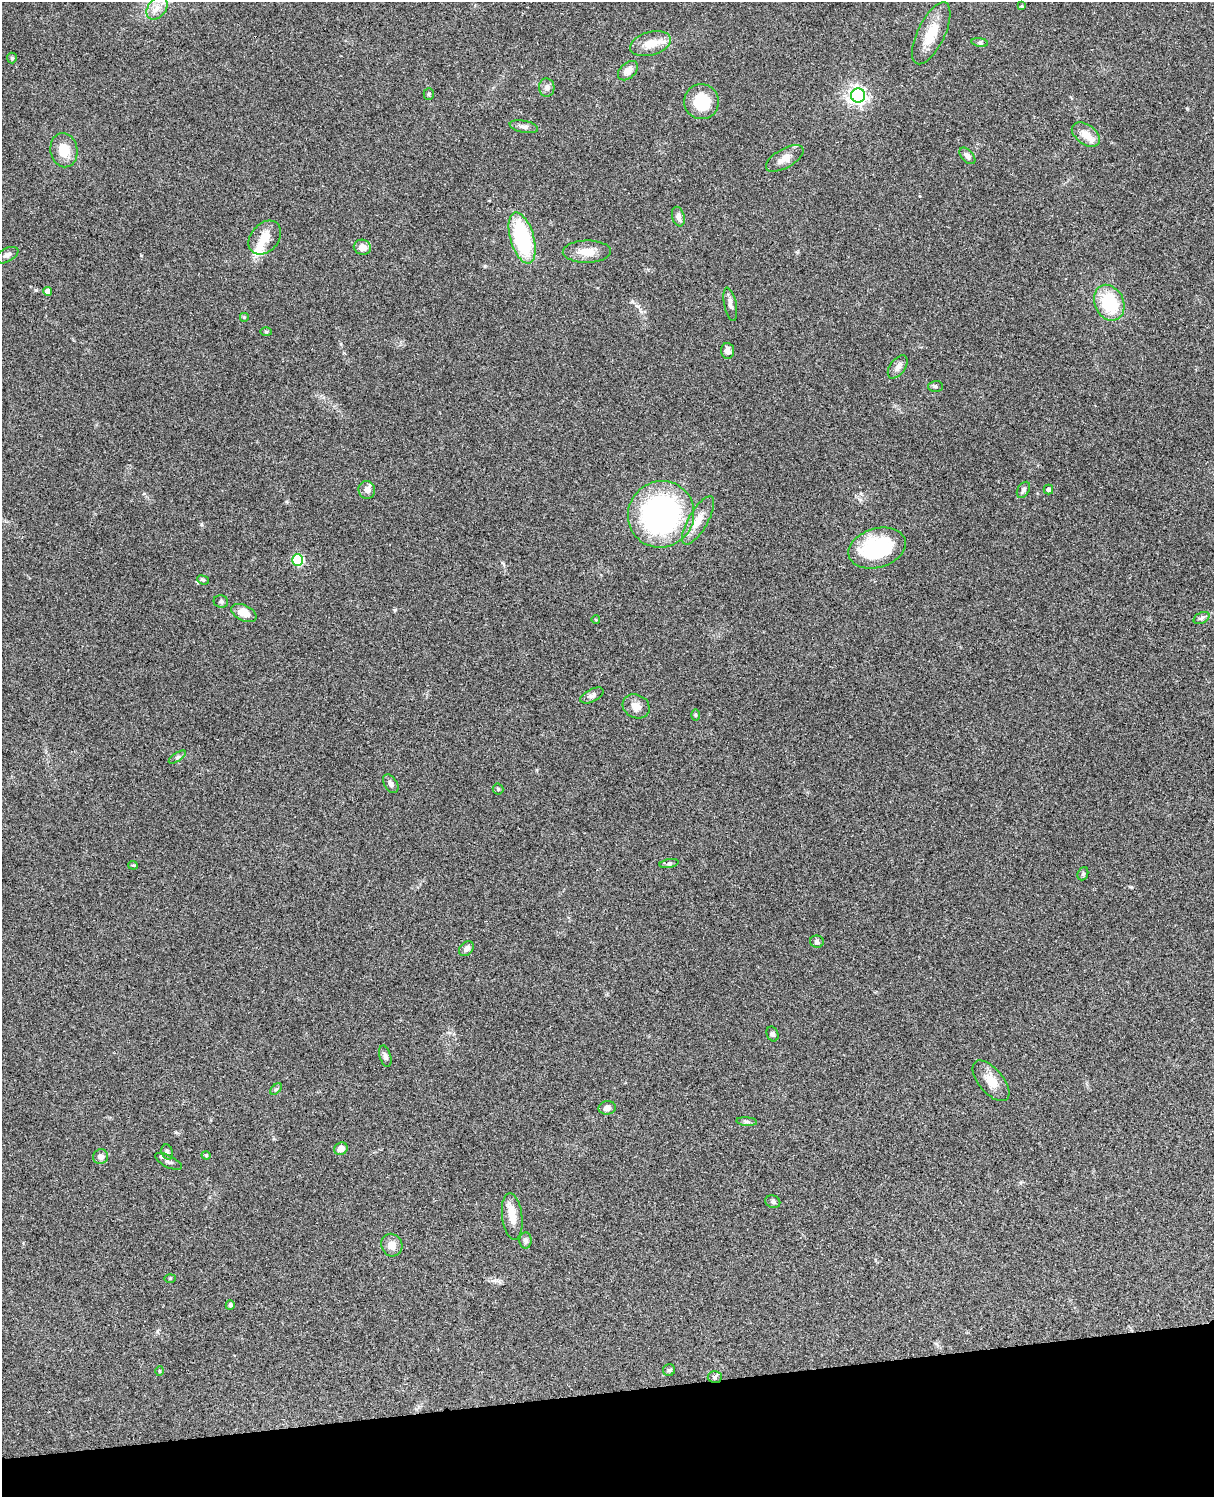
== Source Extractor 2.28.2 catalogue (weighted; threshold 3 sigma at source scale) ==
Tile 10 of 4 x 3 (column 2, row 3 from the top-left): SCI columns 1333-2544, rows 278-1772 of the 5086 x 4926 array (HDU 1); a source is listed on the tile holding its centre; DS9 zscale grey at full resolution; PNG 1216 x 1499 px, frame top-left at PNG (2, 2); each listed source drawn as its Kron ellipse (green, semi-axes under 4 px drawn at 4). Shown black and unused: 7% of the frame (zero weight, under 3 of 4 exposures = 6% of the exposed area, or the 3 px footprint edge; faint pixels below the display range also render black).
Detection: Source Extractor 2.28.2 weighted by HDU 2 'WHT'; one run over the whole footprint, this tile lists its part. Background 0.0961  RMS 0.0063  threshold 0.0282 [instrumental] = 3 sigma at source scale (4.5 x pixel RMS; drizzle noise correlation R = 1.50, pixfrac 1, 0.05/0.05 arcsec/px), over >= 5 px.
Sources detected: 77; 4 inside a brighter listed object's ellipse — not listed separately; the other 73 listed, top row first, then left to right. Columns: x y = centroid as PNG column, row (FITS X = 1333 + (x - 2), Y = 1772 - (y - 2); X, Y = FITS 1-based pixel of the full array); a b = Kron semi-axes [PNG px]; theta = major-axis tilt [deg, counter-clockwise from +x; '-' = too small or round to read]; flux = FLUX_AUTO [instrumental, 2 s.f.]
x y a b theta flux
1022 6 4 3 - 0.67
157 8 13 9 54 5.6
931 33 34 13 64 15
980 42 8 4 -8 1.2
650 44 21 11 16 10
12 58 5 5 - 0.89
628 71 11 7 43 4.6
547 88 9 7 -86 2.3
429 94 5 5 - 0.89
858 95 7 7 - 210
701 102 17 17 - 23
524 127 14 6 -11 2.6
1086 134 16 9 -36 7.2
64 150 17 13 -81 11
967 156 10 6 -48 2.7
785 158 21 9 29 6
678 217 10 6 -74 2.8
265 238 19 14 48 9
522 238 26 11 -74 58
362 247 8 7 - 5.6
587 252 24 11 1 8.9
7 255 12 6 27 2.3
48 291 4 4 - 3.7
1109 303 18 14 -65 29
730 304 17 6 -78 2.7
244 317 5 5 - 0.75
266 332 6 4 -1 0.64
728 351 8 6 -86 3.2
898 367 13 7 53 3.3
935 386 7 5 1 1.2
367 490 9 8 - 3.1
1023 490 9 5 58 1.6
1048 490 5 4 - 1.3
661 514 34 32 47 150
698 520 27 9 60 8.9
877 548 29 19 16 49
298 560 5 5 - 43
203 580 6 4 -21 1
221 602 7 6 - 1.4
244 613 13 7 -25 7.8
1201 618 8 5 28 1.6
596 620 4 3 - 0.48
592 695 12 6 27 2.2
636 706 14 11 -26 5.3
696 715 6 4 -89 0.8
177 757 10 4 34 1.3
391 784 10 6 -58 2.1
498 789 5 5 - 0.83
669 864 9 4 11 1.1
133 865 5 4 - 0.71
1083 874 7 5 68 1
817 942 7 6 - 1.6
466 949 8 6 45 2.6
773 1034 8 5 -66 1.3
385 1056 11 5 -74 2
991 1081 24 12 -50 9.3
276 1089 7 4 43 0.95
607 1108 8 7 - 2.9
747 1122 10 4 -5 1.4
341 1149 7 6 - 4.2
167 1152 8 5 -71 1.5
206 1155 4 4 - 0.61
101 1157 7 7 - 3
168 1161 15 5 -28 1.8
773 1202 7 6 - 1.4
512 1216 23 10 -83 8.9
526 1240 8 6 -87 2.3
392 1245 11 10 - 5.2
170 1278 5 4 - 0.6
230 1305 5 4 - 1.9
669 1370 6 6 - 1
160 1371 5 3 - 0.51
715 1377 7 6 - 1.5
Isophote crosses this tile's border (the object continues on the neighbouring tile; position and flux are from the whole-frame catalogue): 1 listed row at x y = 157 8
Unlisted compact peaks at least as high as the median listed source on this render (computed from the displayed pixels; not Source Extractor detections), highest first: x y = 395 610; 201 524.